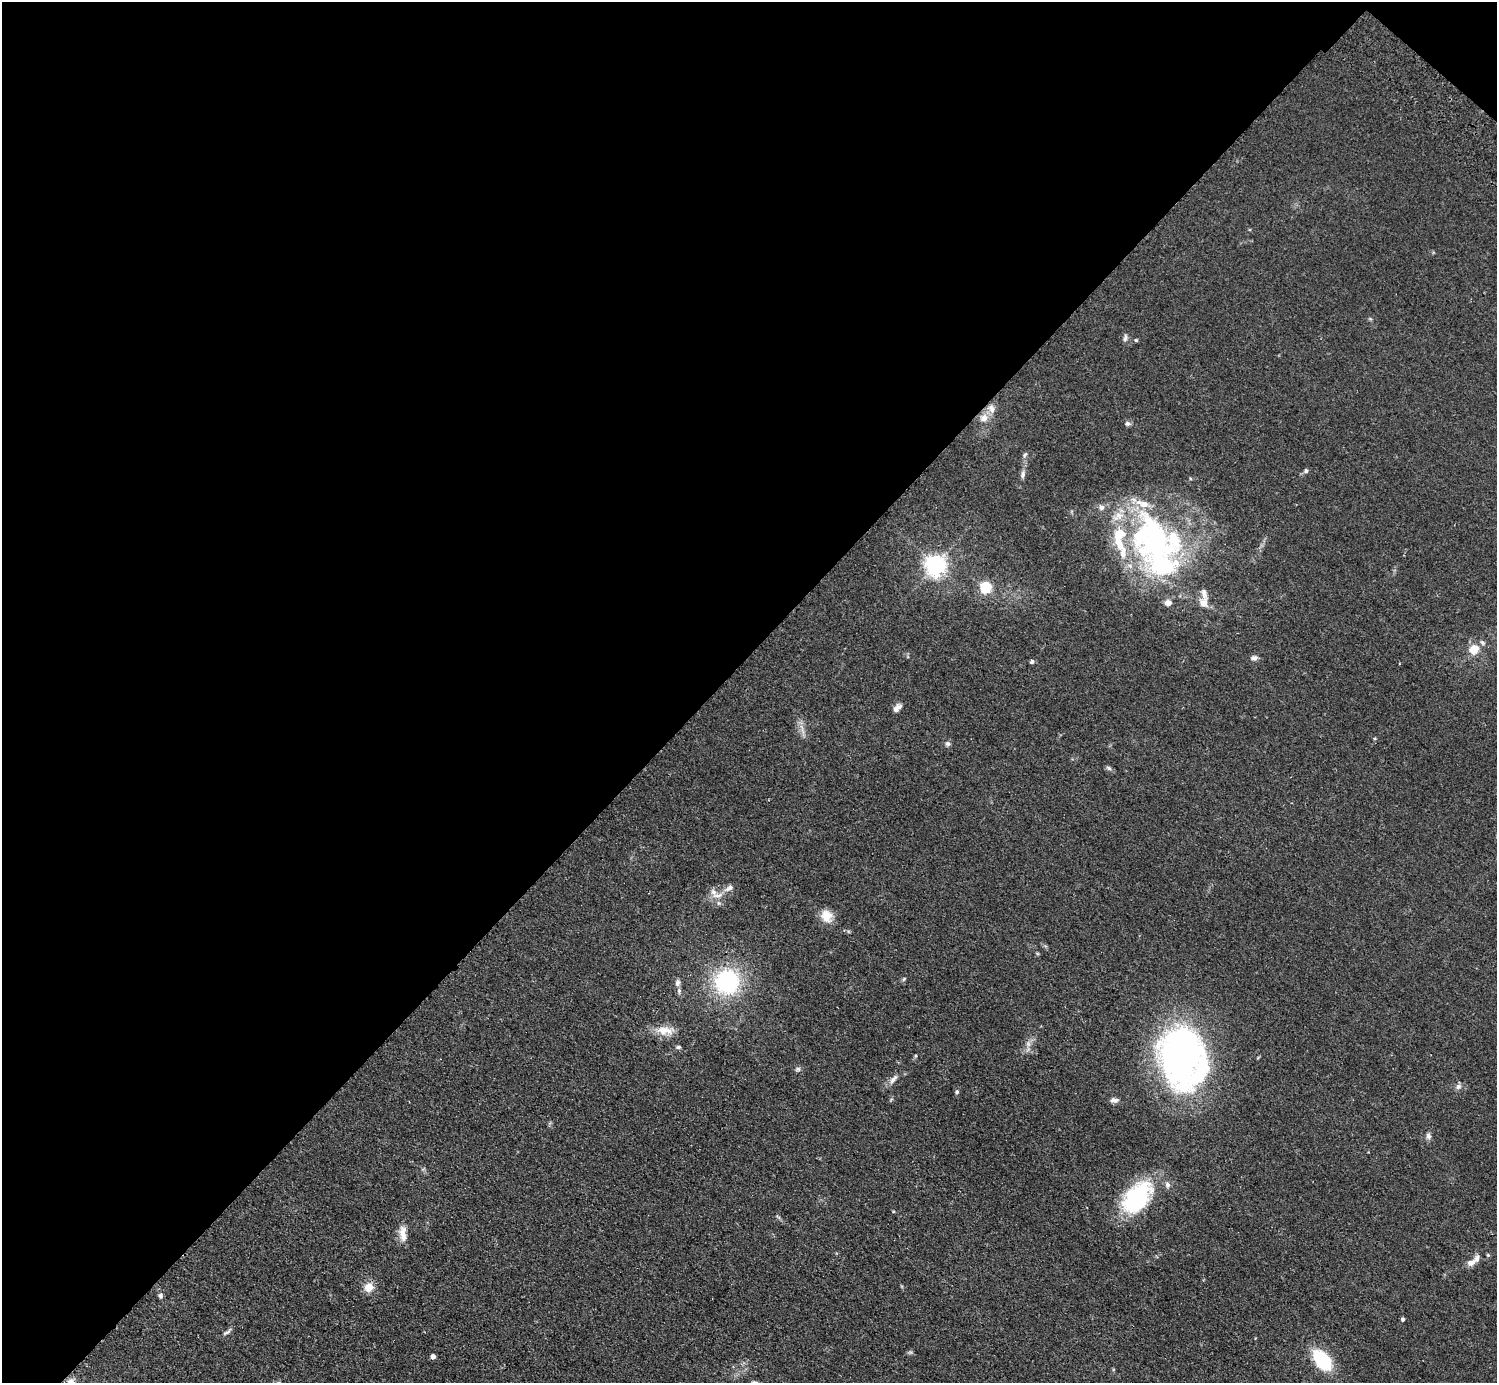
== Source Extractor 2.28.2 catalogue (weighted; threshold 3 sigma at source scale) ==
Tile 2 of 4 x 4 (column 2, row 1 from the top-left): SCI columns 1535-3029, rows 4487-5867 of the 6059 x 6069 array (HDU 1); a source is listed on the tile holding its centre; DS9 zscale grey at full resolution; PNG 1499 x 1385 px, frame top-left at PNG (2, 2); no overlay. Shown black and unused: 48% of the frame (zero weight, under 2 of 3 exposures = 3% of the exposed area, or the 3 px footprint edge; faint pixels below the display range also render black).
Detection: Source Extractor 2.28.2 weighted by HDU 2 'WHT'; one run over the whole footprint, this tile lists its part. Background 0.0531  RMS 0.0077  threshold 0.0348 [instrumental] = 3 sigma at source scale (4.5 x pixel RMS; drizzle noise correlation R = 1.50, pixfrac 1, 0.05/0.05 arcsec/px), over >= 5 px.
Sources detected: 59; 1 inside a brighter object's white glare — not listed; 12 inside a brighter listed object's ellipse — not listed separately; the other 46 listed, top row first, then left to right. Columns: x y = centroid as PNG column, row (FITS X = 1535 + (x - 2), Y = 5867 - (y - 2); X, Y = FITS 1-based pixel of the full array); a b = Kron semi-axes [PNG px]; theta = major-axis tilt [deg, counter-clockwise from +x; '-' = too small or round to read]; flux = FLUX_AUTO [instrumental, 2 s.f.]
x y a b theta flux
1125 338 11 5 77 1.9
1136 340 4 4 - 0.92
992 409 13 8 -81 4.7
984 418 12 10 54 6.2
1128 424 7 6 - 1.8
1025 455 7 4 58 1.3
1306 471 6 5 - 1.4
1023 474 11 6 78 2.7
1155 540 66 49 -38 180
936 565 7 7 - 480
986 587 5 5 - 72
1168 603 10 8 13 3.8
1203 603 11 10 - 6.6
1474 649 5 5 - 25
1254 658 10 6 -4 2.6
1032 662 5 5 - 1.5
897 708 11 6 48 4
947 744 7 6 - 1.8
1109 768 8 5 -28 1.6
729 888 15 6 32 4.4
713 892 12 7 -52 4.3
719 903 6 4 -90 1.3
826 916 16 13 -65 9.8
904 979 6 4 46 1
727 982 26 25 - 75
678 983 10 6 73 2.7
664 1031 24 12 -4 11
678 1047 7 5 0 1.3
1182 1056 71 49 -78 240
798 1069 8 5 14 1.7
893 1079 14 6 49 3.8
1458 1087 8 7 - 2.6
957 1092 6 5 - 1.2
1114 1100 11 6 -1 2.7
1428 1136 9 6 -74 2.3
1137 1198 39 24 51 73
403 1233 22 8 -86 7.5
1488 1255 5 4 - 0.85
1471 1262 11 7 14 4.1
369 1287 13 11 38 7.2
160 1296 7 6 - 1.9
1403 1319 4 4 - 1.7
227 1332 14 5 33 2.2
433 1356 4 4 - 5
1322 1360 19 12 -51 45
71 1382 11 10 - 5.3
Isophote crosses this tile's border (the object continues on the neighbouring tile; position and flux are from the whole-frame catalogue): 1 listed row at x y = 71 1382